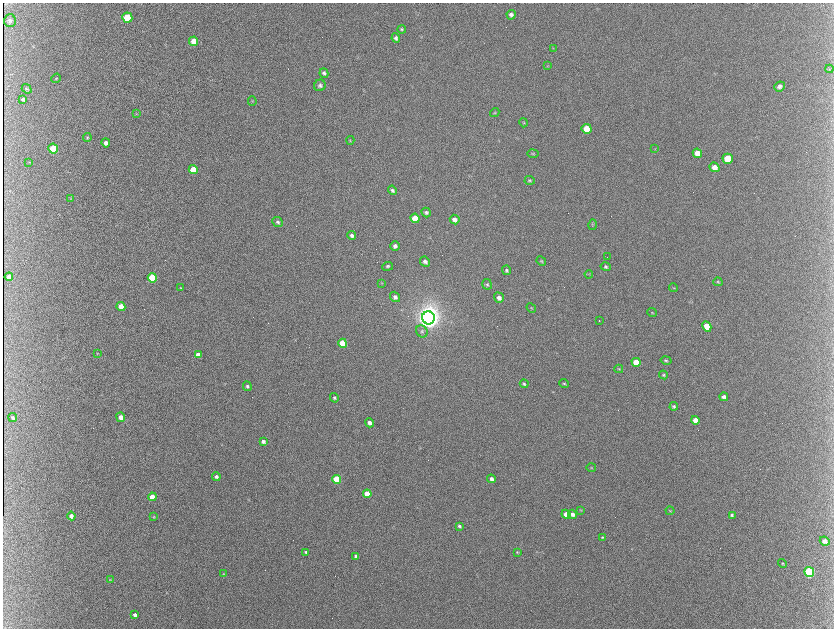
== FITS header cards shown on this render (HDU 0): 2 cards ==
NAXIS1  =                 1663 / length of data axis 1
NAXIS2  =                 1252 / length of data axis 2

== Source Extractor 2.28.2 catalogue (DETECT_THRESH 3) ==
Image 1663 x 1252 px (HDU 0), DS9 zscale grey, zoomed out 1/2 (1 PNG px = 2 x 2 image px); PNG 836 x 630 px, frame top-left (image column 2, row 1251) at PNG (3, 3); each listed source drawn as its Kron ellipse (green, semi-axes under 4 px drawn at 4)
Background 377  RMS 11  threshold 32.8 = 3 sigma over >= 5 px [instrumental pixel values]
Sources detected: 123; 17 cannot appear on this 1/2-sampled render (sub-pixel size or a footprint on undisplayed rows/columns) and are neither listed nor drawn; the other 106 listed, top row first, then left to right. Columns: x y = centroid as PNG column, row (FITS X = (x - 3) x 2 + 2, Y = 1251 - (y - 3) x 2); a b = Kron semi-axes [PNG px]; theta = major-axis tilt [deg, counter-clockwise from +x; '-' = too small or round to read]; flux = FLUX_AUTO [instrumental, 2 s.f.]
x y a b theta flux
511 15 5 4 - 6.8e+03
127 18 5 5 - 9.6e+04
10 21 6 6 - 6.6e+03
402 29 4 4 - 3.3e+03
396 38 5 4 - 5.3e+03
194 41 5 4 - 3.0e+04
553 48 3 2 - 1.3e+03
547 66 4 3 - 1.7e+03
829 69 4 3 - 2.2e+03
324 73 5 4 - 5.6e+03
56 78 5 4 - 2.6e+03
320 85 6 5 - 6.2e+03
779 86 5 5 - 7.7e+03
27 89 5 4 - 3.6e+03
23 99 4 3 - 3.9e+03
252 101 4 3 - 2.0e+03
495 113 5 3 - 2.2e+03
136 114 4 3 - 1.8e+03
524 123 5 3 - 2.1e+03
587 129 5 5 - 5.0e+04
87 137 4 4 - 3.1e+03
350 140 4 3 - 1.9e+03
106 143 4 4 - 7.6e+03
53 149 5 4 - 1.0e+05
655 149 3 3 - 1.5e+03
697 153 5 4 - 2.4e+04
533 154 5 4 - 2.7e+03
728 159 5 5 - 6.4e+04
29 162 3 2 - 1.3e+03
714 167 5 4 - 1.6e+04
193 170 5 4 - 5.0e+04
530 180 5 4 - 3.2e+03
392 190 5 3 - 5.8e+03
71 198 3 3 - 1.6e+03
426 213 5 4 - 5.3e+03
415 218 5 4 - 4.7e+04
455 220 5 4 - 1.2e+04
278 222 6 4 -41 5.2e+03
593 225 5 3 - 2.2e+03
352 236 4 4 - 6.4e+03
395 246 5 4 - 6.8e+03
607 257 2 1 - 1.4e+03
541 261 5 3 - 2.5e+03
425 262 5 4 - 6.9e+03
388 266 5 4 - 4.2e+03
606 267 5 4 - 4.0e+03
506 270 5 4 - 4.5e+03
589 274 4 3 - 1.6e+03
9 277 4 4 - 1.4e+04
152 278 5 4 - 1.3e+05
718 282 4 3 - 2.5e+03
382 283 3 3 - 1.9e+03
487 284 5 4 - 4.3e+03
181 288 3 3 - 1.8e+03
674 288 4 3 - 2.0e+03
395 297 5 4 - 6.8e+03
499 298 5 4 - 9.9e+03
121 306 4 4 - 2.6e+04
531 308 5 3 - 2.3e+03
652 313 5 3 - 1.7e+03
428 318 6 6 - 3.4e+06
599 321 2 1 - 1.6e+03
707 326 5 4 - 3.3e+04
422 331 6 5 - 5.2e+03
343 343 4 4 - 6.7e+04
97 353 3 2 - 1.2e+03
198 355 4 4 - 1.5e+04
666 360 5 4 - 3.3e+03
636 362 5 4 - 5.4e+04
619 369 4 3 - 1.9e+03
663 375 4 3 - 3.0e+03
524 384 4 3 - 3.6e+03
564 384 5 3 - 2.9e+03
247 386 5 4 - 5.0e+03
724 397 4 4 - 7.7e+03
334 398 5 4 - 3.9e+03
674 406 4 3 - 4.0e+03
121 417 5 4 - 1.4e+04
13 418 4 4 - 4.2e+03
695 420 4 4 - 2.4e+04
369 423 5 4 - 8.6e+03
263 441 4 3 - 7.5e+03
591 467 5 3 - 2.0e+03
216 477 4 3 - 5.7e+03
337 479 4 4 - 1.3e+05
491 479 4 4 - 8.7e+03
367 494 4 4 - 5.6e+04
152 497 4 4 - 4.2e+04
581 510 4 3 - 1.6e+03
670 511 4 3 - 1.9e+03
566 514 4 4 - 1.7e+04
572 514 5 4 - 9.7e+03
732 515 4 3 - 3.8e+03
71 516 4 4 - 1.2e+04
154 517 4 4 - 2.3e+03
459 526 4 3 - 4.7e+03
602 537 4 3 - 2.6e+03
825 541 5 4 - 1.1e+04
306 552 3 2 - 3.3e+03
517 552 3 2 - 1.7e+03
356 556 3 3 - 6.0e+03
783 563 4 3 - 2.1e+03
809 572 5 4 - 2.3e+05
223 574 3 3 - 1.9e+03
110 580 3 3 - 1.5e+03
135 615 3 3 - 6.3e+03
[17 sub-pixel or undisplayed-footprint detections neither listed nor drawn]